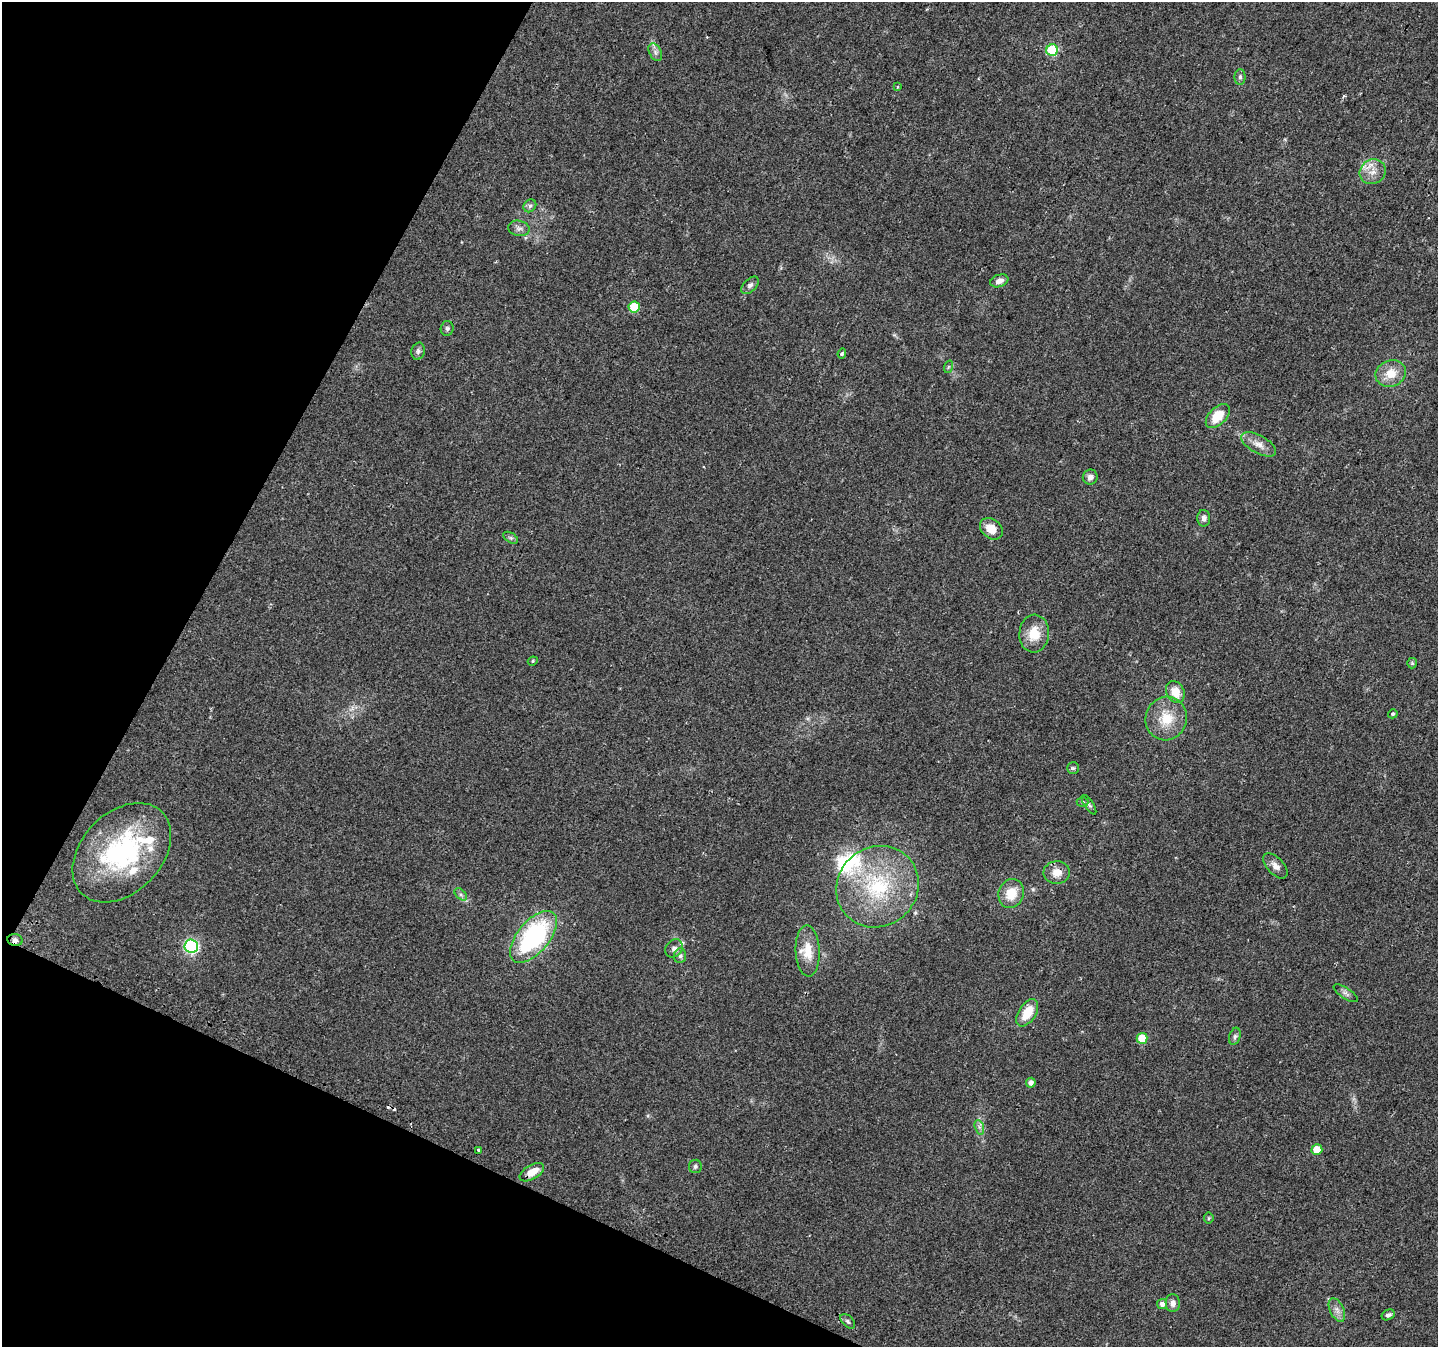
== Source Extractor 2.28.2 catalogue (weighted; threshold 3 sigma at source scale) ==
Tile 9 of 4 x 4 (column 1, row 3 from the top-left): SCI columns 24-1459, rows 1641-2985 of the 5781 x 5906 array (HDU 1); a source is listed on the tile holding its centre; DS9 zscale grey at full resolution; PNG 1440 x 1349 px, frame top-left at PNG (2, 2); each listed source drawn as its Kron ellipse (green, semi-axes under 4 px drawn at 4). Shown black and unused: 22% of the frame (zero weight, under 2 of 3 exposures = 2% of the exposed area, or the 3 px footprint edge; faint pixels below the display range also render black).
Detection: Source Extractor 2.28.2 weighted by HDU 2 'WHT'; one run over the whole footprint, this tile lists its part. Background 0.0588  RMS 0.008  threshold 0.0362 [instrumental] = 3 sigma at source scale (4.5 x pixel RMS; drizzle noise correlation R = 1.50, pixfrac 1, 0.0396/0.0396 arcsec/px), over >= 5 px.
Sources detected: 67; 1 inside a brighter object's white glare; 2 cosmic-ray / hot-pixel residue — neither listed nor drawn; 6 inside a brighter listed object's ellipse — not listed separately; the other 58 listed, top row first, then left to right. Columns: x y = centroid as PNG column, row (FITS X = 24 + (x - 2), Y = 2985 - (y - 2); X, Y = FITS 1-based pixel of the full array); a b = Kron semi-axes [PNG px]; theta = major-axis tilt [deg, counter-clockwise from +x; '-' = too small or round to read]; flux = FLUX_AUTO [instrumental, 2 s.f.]
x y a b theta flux
1052 50 6 5 - 51
655 52 9 6 -61 3
1240 77 8 5 89 1.8
897 87 4 2 - 0.62
1373 172 13 12 - 8.6
530 206 7 5 45 1.9
519 228 11 7 -11 3.5
999 281 9 6 18 4.6
750 285 10 6 46 2.7
634 307 5 5 - 24
447 328 7 6 - 1.7
418 351 9 6 76 2.3
842 354 5 4 - 1.4
948 367 6 4 71 1.1
1391 373 15 13 19 13
1218 416 15 8 46 18
1259 444 19 9 -29 7.2
1090 477 7 7 - 3.6
1204 518 8 6 89 2.9
991 529 12 9 -39 10
511 538 8 5 -32 1.7
1034 634 19 15 86 16
533 661 5 4 - 1.1
1412 663 5 5 - 1.1
1175 692 11 9 -64 11
1393 714 5 4 - 1.1
1166 719 22 20 74 21
1073 768 6 6 - 1.5
1083 802 6 5 - 1.2
1089 805 11 4 -56 1.8
122 853 57 40 46 120
1275 866 15 8 -47 4.9
1057 872 13 11 3 8.6
877 887 42 39 41 78
1011 893 15 12 71 15
461 894 7 4 -44 1.9
534 937 31 16 50 120
15 940 7 6 - 2.5
191 946 7 6 - 110
674 948 10 8 48 3.4
808 951 25 12 -87 16
680 956 7 6 - 2.3
1346 993 14 5 -33 2.7
1027 1013 15 8 57 17
1235 1036 9 5 72 2
1142 1038 5 5 - 16
1031 1083 5 5 - 4.2
979 1127 7 4 -71 2.1
479 1150 4 3 - 4.2
1317 1150 5 5 - 12
695 1166 7 6 - 1.8
532 1172 13 7 31 9.7
1209 1218 5 5 - 1
1173 1303 9 7 90 3.9
1162 1304 5 5 - 3.3
1337 1310 12 7 -64 4.4
1388 1315 7 5 30 2.1
848 1321 9 5 -45 2
Overlapping masked pixels (flux is a lower limit): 2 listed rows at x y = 15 940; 532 1172